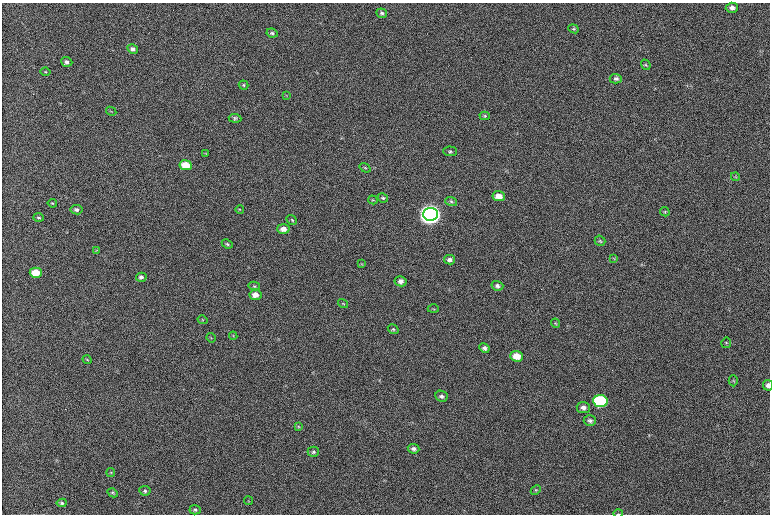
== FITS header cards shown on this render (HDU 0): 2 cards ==
NAXIS1  =                 1536
NAXIS2  =                 1024

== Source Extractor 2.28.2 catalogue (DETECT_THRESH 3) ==
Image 1536 x 1024 px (HDU 0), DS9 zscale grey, zoomed out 1/2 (1 PNG px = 2 x 2 image px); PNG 772 x 516 px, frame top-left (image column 1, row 1023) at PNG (2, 3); each listed source drawn as its Kron ellipse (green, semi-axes under 4 px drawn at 4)
Background 214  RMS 10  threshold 30.4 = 3 sigma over >= 5 px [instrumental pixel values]
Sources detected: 74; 3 cannot appear on this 1/2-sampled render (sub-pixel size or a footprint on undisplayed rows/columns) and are neither listed nor drawn; the other 71 listed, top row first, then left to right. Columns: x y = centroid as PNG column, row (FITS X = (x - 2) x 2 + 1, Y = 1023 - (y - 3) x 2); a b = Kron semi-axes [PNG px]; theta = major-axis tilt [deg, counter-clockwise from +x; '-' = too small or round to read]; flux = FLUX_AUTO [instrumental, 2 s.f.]
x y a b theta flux
732 8 6 5 - 9.1e+03
382 13 5 4 - 4.9e+03
574 29 5 4 - 2.8e+03
272 33 6 4 -8 4.1e+03
133 49 6 4 -30 7.4e+03
67 62 6 4 -21 6.6e+03
646 65 5 3 - 2.2e+03
46 72 5 3 - 2.0e+03
616 79 6 4 -2 5.7e+03
244 85 5 4 - 2.9e+03
287 95 4 3 - 1.4e+03
111 111 5 3 - 1.8e+03
485 116 5 4 - 2.7e+03
235 118 6 4 -5 3.5e+03
450 151 7 5 -3 4.3e+03
206 153 4 3 - 1.4e+03
186 165 6 5 - 4.0e+04
365 168 6 4 -36 2.5e+03
735 177 4 3 - 2.1e+03
499 196 6 5 - 1.9e+04
383 198 5 4 - 3.8e+03
373 200 5 3 - 2.0e+03
451 201 6 4 -18 4.0e+03
52 203 5 3 - 1.9e+03
240 209 4 3 - 1.7e+03
77 210 6 4 -10 6.2e+03
665 212 5 4 - 2.7e+03
431 214 7 6 - 3.3e+06
39 217 5 4 - 3.4e+03
292 220 5 4 - 3.0e+03
283 229 6 5 - 1.4e+04
600 241 5 5 - 3.3e+03
227 244 6 4 -23 3.3e+03
97 250 3 3 - 1.3e+03
614 258 4 3 - 1.7e+03
449 260 6 4 -11 7.8e+03
361 264 3 2 - 1.4e+03
36 273 6 5 - 3.8e+04
141 277 5 4 - 6.5e+03
401 281 6 5 - 9.8e+03
254 286 6 4 -13 3.0e+03
497 286 6 5 - 6.5e+03
255 295 6 5 - 1.6e+04
343 303 5 3 - 2.3e+03
433 309 6 3 0 2.1e+03
202 320 5 3 - 1.9e+03
555 323 5 4 - 2.5e+03
393 329 6 4 -32 3.4e+03
233 336 4 3 - 1.7e+03
211 338 5 3 - 2.2e+03
726 343 5 5 - 3.4e+03
484 348 5 4 - 6.1e+03
517 356 6 5 - 3.1e+04
87 360 4 3 - 2.0e+03
733 381 5 4 - 3.1e+03
768 385 5 5 - 8.7e+03
441 396 6 5 - 5.4e+03
600 401 7 6 - 3.3e+05
583 407 6 5 - 9.5e+03
590 421 6 5 - 5.9e+03
298 426 3 3 - 1.7e+03
414 449 6 4 -8 6.6e+03
313 452 6 5 - 4.5e+03
111 472 4 4 - 2.0e+03
536 490 5 4 - 2.7e+03
145 491 5 5 - 4.2e+03
113 493 5 4 - 3.1e+03
249 501 4 3 - 1.5e+03
62 503 5 4 - 3.8e+03
195 510 5 4 - 4.4e+03
618 514 5 2 - 1.5e+03
At the frame edge (FLAGS 8, measured only in part): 2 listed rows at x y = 768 385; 618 514
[3 sub-pixel or undisplayed-footprint detections neither listed nor drawn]

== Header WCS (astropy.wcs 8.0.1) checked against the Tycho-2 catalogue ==
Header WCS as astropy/WCSLIB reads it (CRVAL/CRPIX/CD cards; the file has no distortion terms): RA---TAN/DEC--TAN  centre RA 20:23:37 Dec +20:47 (305.90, +20.79 deg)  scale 0.916 arcsec/px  FOV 23.5' x 15.7'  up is -179 deg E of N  parity flipped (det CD > 0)
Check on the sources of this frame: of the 60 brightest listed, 13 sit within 2.8 arcsec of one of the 23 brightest Tycho-2 stars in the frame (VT <= 12.15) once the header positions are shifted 1.23 arcsec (1.07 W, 0.60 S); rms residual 1.13 arcsec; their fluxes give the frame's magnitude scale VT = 21.73 - 2.5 log10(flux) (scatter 0.17 mag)
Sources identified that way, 13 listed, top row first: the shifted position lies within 2.8 arcsec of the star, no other Tycho-2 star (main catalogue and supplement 1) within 5.6 arcsec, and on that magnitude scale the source's flux lands within +1.5 / -3 mag of the star's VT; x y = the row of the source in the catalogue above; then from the Tycho-2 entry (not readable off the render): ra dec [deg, ICRS J2000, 3 dp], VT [Tycho-2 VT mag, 2 dp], TYC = Tycho-2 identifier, HIP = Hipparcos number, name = IAU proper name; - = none
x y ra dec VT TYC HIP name
186 165 306.010 +20.740 10.31 1644-1526-1 - -
499 196 305.841 +20.759 11.38 1643-2389-1 - -
77 210 306.070 +20.762 12.08 1644-1268-1 - -
283 229 305.958 +20.774 11.30 1643-2202-1 - -
449 260 305.868 +20.791 12.06 1643-2104-1 - -
36 273 306.093 +20.794 10.52 1644-1454-1 - -
255 295 305.974 +20.807 11.44 1643-1618-1 - -
517 356 305.833 +20.841 10.50 1643-2108-1 - -
768 385 305.696 +20.858 11.60 1643-2513-1 - -
600 401 305.787 +20.864 8.04 1643-2278-1 100536 -
583 407 305.797 +20.867 10.44 1643-1680-1 - -
590 421 305.793 +20.874 11.56 1643-2403-1 - -
414 449 305.890 +20.887 12.03 1643-1750-1 - -